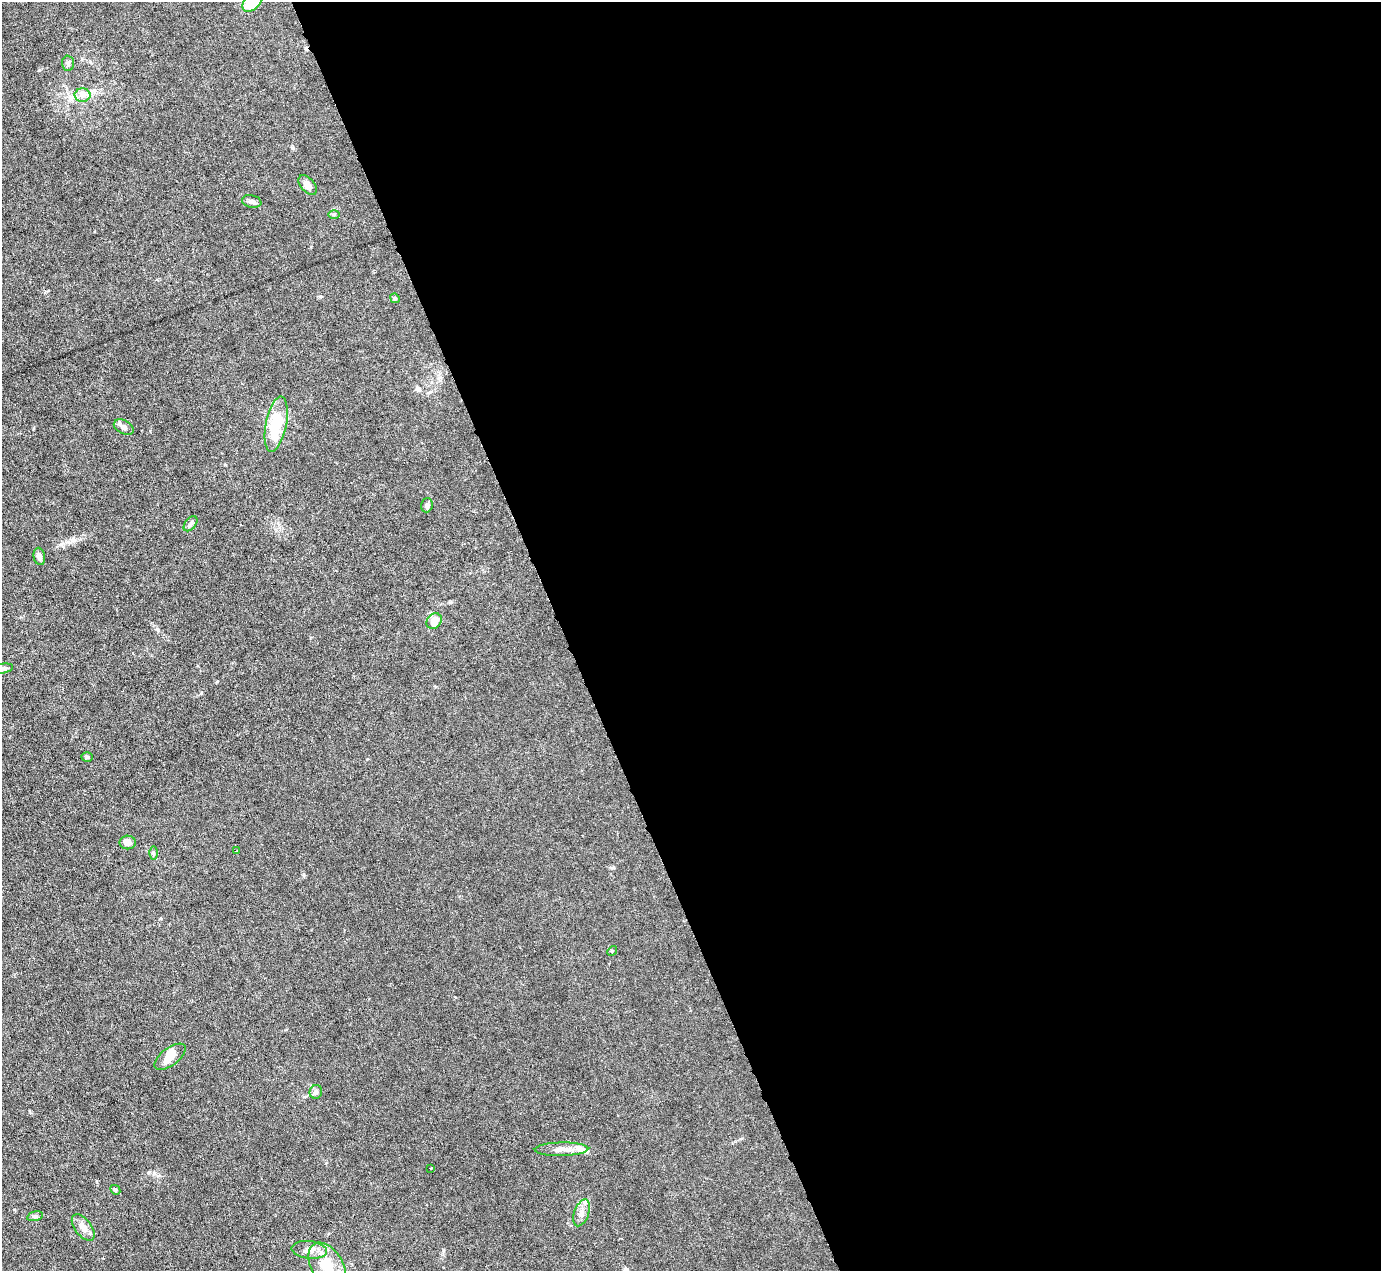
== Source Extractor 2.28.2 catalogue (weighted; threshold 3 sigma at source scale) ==
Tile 8 of 4 x 4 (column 4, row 2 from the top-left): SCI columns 4138-5516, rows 2816-4084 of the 5516 x 5500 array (HDU 1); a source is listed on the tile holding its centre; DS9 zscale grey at full resolution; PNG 1383 x 1273 px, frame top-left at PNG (2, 2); each listed source drawn as its Kron ellipse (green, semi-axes under 4 px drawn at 4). Shown black and unused: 59% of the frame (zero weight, under 3 of 6 exposures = <1% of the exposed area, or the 3 px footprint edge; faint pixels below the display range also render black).
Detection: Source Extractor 2.28.2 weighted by HDU 2 'WHT'; one run over the whole footprint, this tile lists its part. Background 0.0209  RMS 0.0027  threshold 0.0112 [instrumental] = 3 sigma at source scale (4.09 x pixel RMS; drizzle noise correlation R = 1.36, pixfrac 0.8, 0.05/0.05 arcsec/px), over >= 5 px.
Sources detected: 33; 1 inside a brighter object's white glare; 1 cosmic-ray / hot-pixel residue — neither listed nor drawn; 2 inside a brighter listed object's ellipse — not listed separately; the other 29 listed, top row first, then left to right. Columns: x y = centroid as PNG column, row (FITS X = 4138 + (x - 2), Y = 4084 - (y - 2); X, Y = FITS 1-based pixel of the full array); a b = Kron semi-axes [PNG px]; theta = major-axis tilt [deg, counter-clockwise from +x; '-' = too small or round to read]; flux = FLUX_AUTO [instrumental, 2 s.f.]
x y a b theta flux
252 2 12 7 47 9.3
68 63 7 6 - 0.53
82 95 8 6 0 1.1
308 185 11 7 -49 1.7
252 201 10 6 -12 0.76
334 214 5 3 - 0.29
395 298 5 4 - 0.37
276 424 28 10 79 11
124 427 10 6 -28 1.3
427 505 7 5 73 0.67
190 524 9 5 50 0.65
39 556 9 5 -79 1.2
434 621 8 7 - 3
2 669 11 5 10 1
87 757 5 4 - 0.38
128 842 8 7 - 1.9
237 851 3 3 - 0.18
153 853 7 4 90 0.43
612 951 5 4 - 0.27
170 1057 18 8 37 3.4
316 1092 7 6 - 0.79
561 1149 27 7 1 2.3
431 1168 3 3 - 0.62
115 1190 5 4 - 0.39
582 1213 14 7 70 1.7
35 1216 8 4 12 0.55
83 1227 15 8 -52 2.3
309 1250 18 8 -7 2.2
327 1266 25 15 -59 6.7
Isophote crosses this tile's border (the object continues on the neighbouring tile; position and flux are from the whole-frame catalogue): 3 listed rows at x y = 252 2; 2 669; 327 1266
Unlisted compact peaks at least as high as the median listed source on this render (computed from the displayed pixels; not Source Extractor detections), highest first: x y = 158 630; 293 148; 154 1173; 450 602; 417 389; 311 247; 74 540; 225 465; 320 296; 304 875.